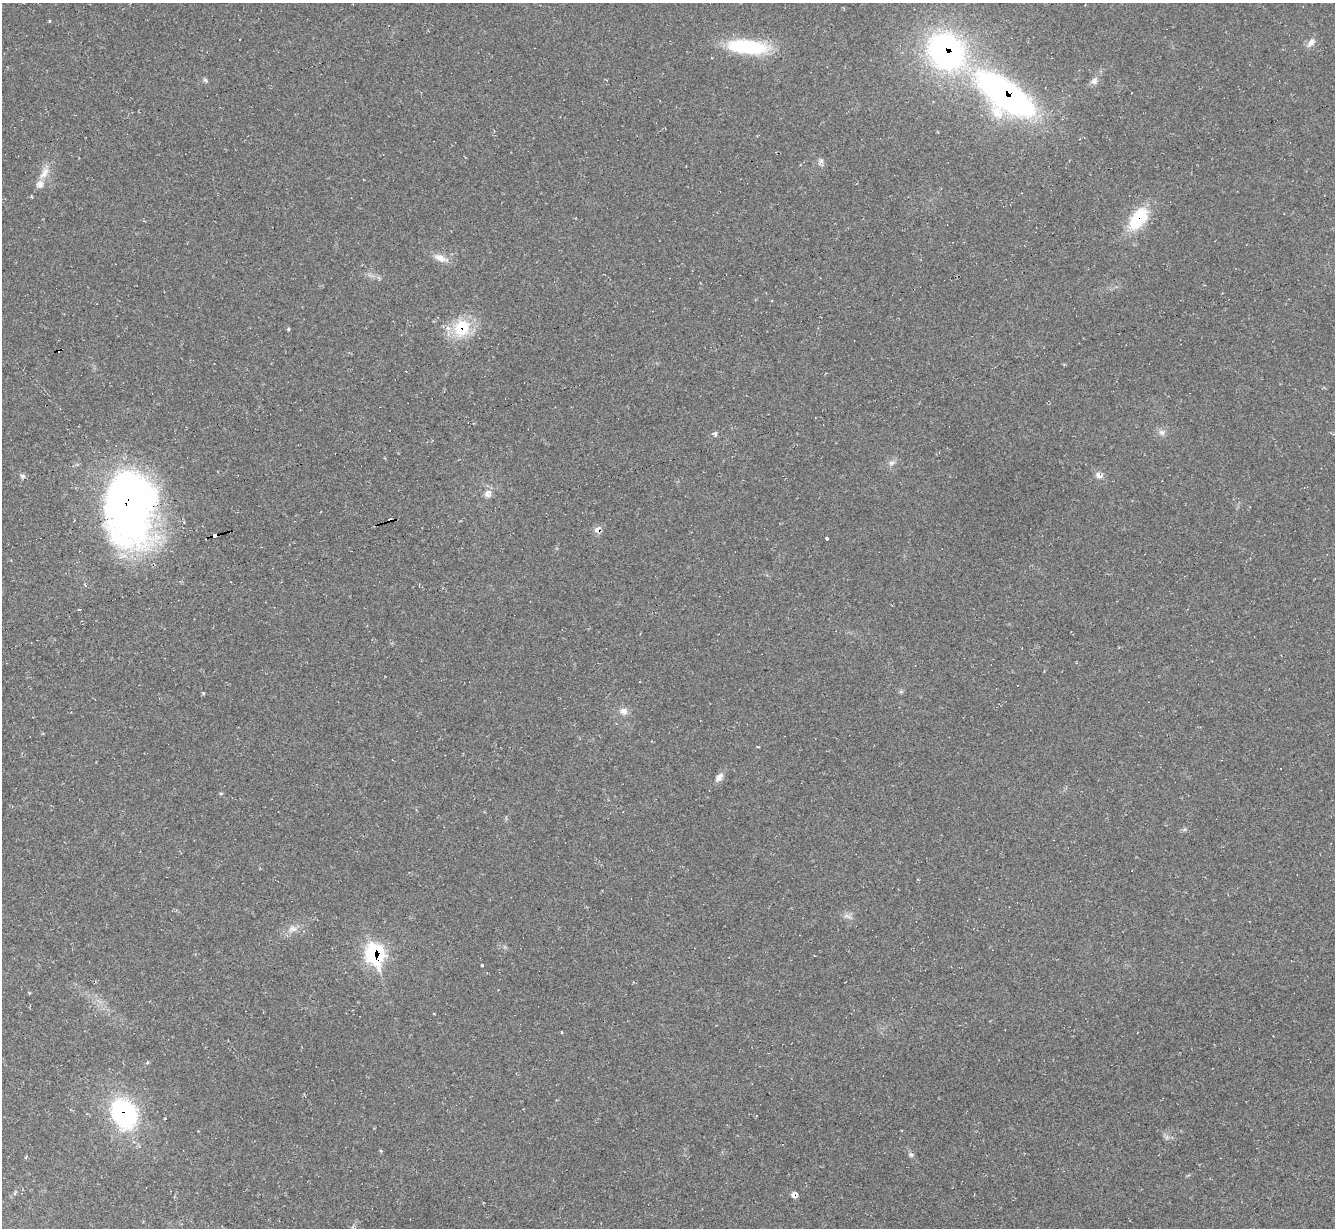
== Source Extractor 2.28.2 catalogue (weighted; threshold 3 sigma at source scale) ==
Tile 7 of 4 x 4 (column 3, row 2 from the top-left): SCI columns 2670-4002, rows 2722-3947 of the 5336 x 5318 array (HDU 1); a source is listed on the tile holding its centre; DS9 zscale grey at full resolution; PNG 1337 x 1230 px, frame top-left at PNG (2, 3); no overlay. Shown black and unused: <1% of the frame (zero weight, under 2 of 3 exposures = <1% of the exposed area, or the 3 px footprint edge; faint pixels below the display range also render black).
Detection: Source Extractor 2.28.2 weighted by HDU 2 'WHT'; one run over the whole footprint, this tile lists its part. Background 0.0503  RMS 0.0068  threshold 0.0305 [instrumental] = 3 sigma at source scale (4.5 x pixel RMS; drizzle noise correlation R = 1.50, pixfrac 1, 0.05/0.05 arcsec/px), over >= 5 px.
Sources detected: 40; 1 inside a brighter object's white glare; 2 cosmic-ray / hot-pixel residue — not listed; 2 inside a brighter listed object's ellipse — not listed separately; the other 35 listed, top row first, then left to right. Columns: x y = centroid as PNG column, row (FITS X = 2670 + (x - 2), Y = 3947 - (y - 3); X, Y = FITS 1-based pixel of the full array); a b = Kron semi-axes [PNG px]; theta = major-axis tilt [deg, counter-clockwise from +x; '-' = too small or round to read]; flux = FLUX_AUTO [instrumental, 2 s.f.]
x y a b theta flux
1311 42 13 7 51 3.6
747 47 48 16 -5 43
946 51 39 32 -44 170
205 80 7 5 -46 1.2
1094 81 9 8 - 3
1005 95 59 25 -36 240
821 161 7 5 -49 1.9
45 173 17 8 58 6.5
1138 219 28 16 54 30
440 258 17 9 -24 5.6
461 328 22 19 65 25
288 329 4 4 - 0.81
1162 432 8 7 - 2.7
715 434 6 6 - 1.5
891 463 8 6 1 2.1
1098 475 12 7 -41 3.2
22 476 8 5 -27 1.4
487 494 11 9 75 4.1
126 502 91 45 -84 300
390 520 4 3 - 1.1
597 529 9 7 33 3.2
215 535 5 3 - 71
826 539 3 3 - 7.4
79 609 3 3 - 3.2
624 711 10 9 - 3.9
719 777 12 8 59 3.6
848 916 10 3 -21 1.6
293 929 12 8 10 4.3
374 954 13 10 -73 100
482 965 3 3 - 0.59
123 1113 39 29 -56 70
198 1131 2 2 - 0.53
381 1151 5 3 - 0.62
911 1154 7 5 -67 1.5
794 1194 8 7 - 2.6
Overlapping masked pixels (flux is a lower limit): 10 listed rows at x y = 946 51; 1005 95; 1138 219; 461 328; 126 502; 390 520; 597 529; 215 535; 374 954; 123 1113